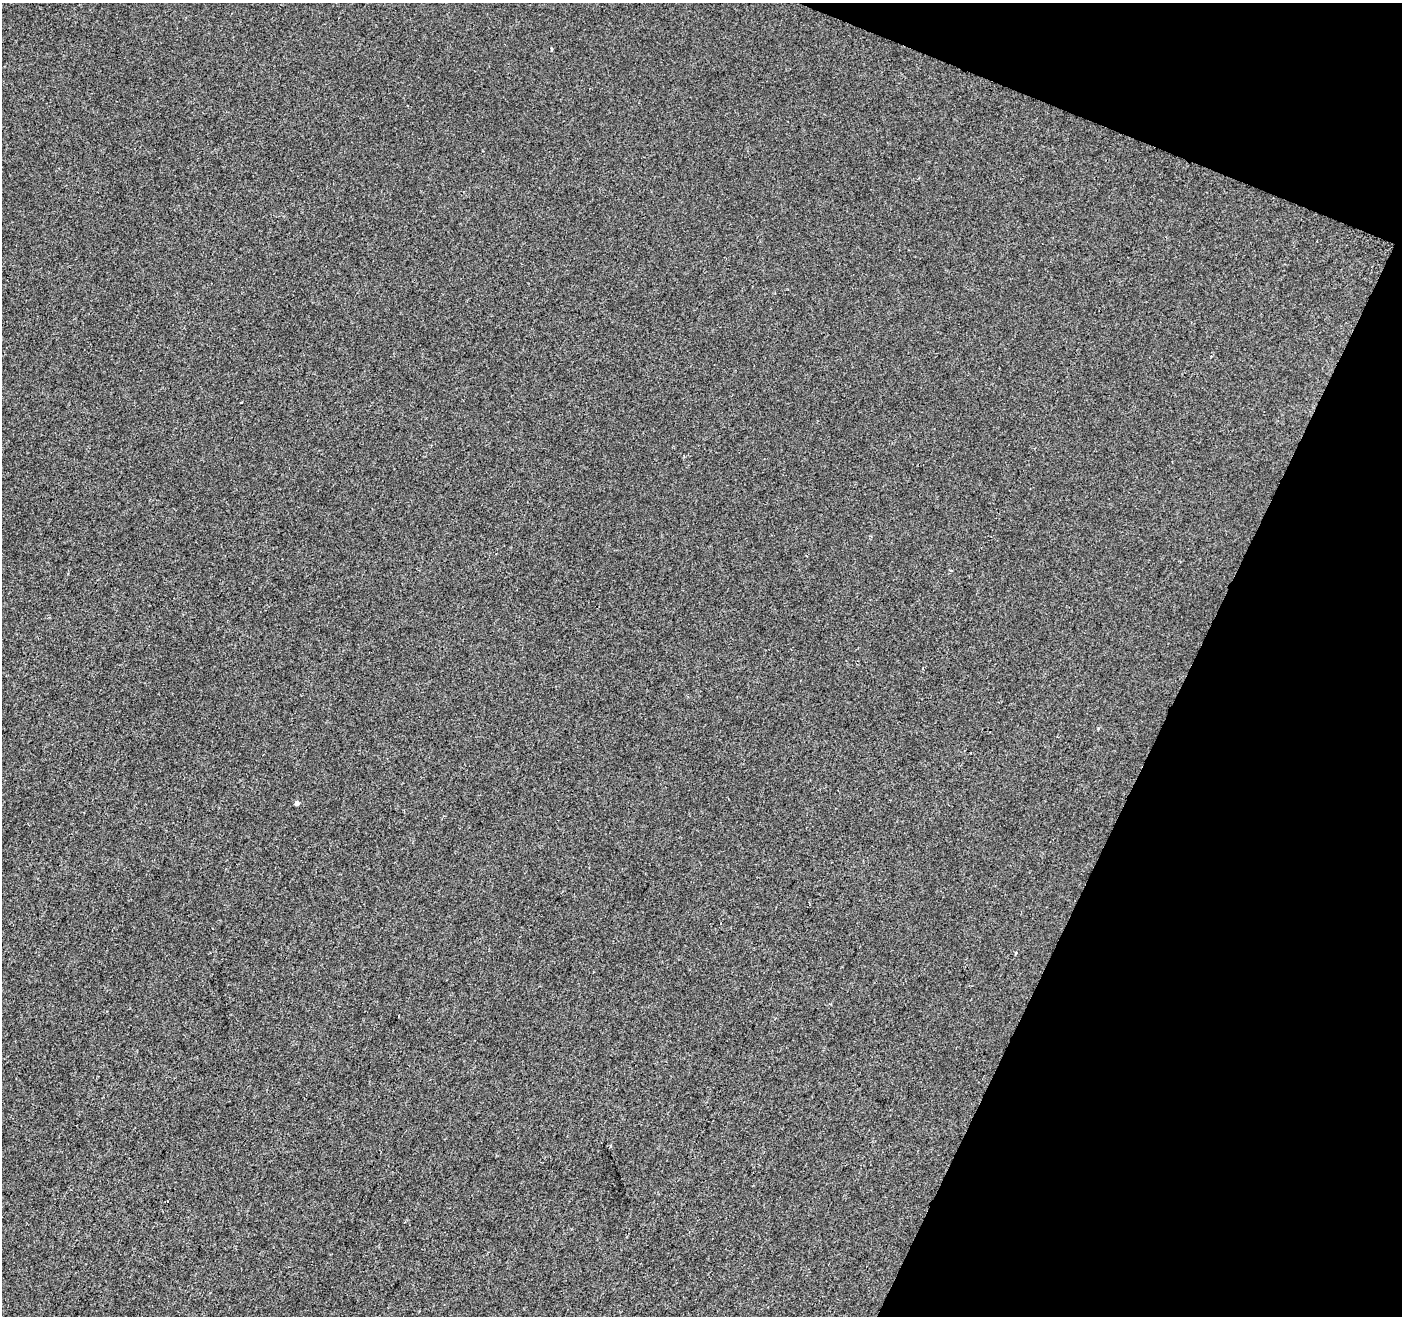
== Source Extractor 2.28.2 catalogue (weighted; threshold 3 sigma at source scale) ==
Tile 8 of 4 x 4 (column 4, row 2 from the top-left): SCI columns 4208-5607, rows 2899-4212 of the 5607 x 5732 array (HDU 1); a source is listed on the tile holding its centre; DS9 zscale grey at full resolution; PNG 1404 x 1318 px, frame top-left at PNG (2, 3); no overlay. Shown black and unused: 20% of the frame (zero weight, under 2 of 3 exposures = <1% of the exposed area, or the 3 px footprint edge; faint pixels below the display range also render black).
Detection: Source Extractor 2.28.2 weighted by HDU 2 'WHT'; one run over the whole footprint, this tile lists its part. Background -8.81e-04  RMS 0.0042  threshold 0.0189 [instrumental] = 3 sigma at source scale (4.5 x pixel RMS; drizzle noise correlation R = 1.50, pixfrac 1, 0.0396/0.0396 arcsec/px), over >= 5 px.
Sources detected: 4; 1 cosmic-ray / hot-pixel residue — not listed; the other 3 listed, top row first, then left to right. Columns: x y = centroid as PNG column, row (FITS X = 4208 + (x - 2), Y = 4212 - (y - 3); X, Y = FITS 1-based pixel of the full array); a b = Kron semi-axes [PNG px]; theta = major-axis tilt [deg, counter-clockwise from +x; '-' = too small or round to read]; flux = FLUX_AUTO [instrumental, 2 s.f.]
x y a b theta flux
951 570 3 3 - 0.97
297 803 4 3 - 2.2
1016 953 3 3 - 0.87